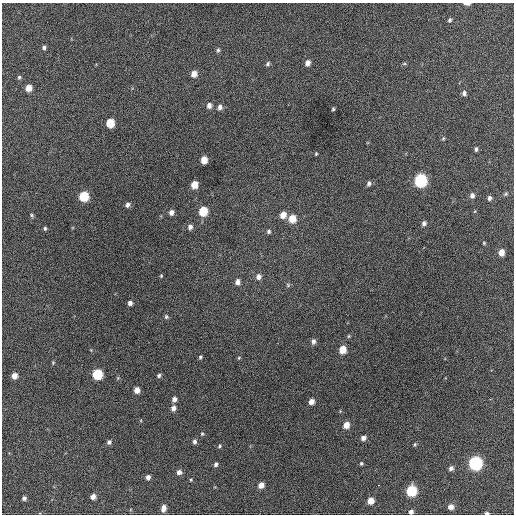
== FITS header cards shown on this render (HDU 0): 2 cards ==
NAXIS1  =                  512 / Axis length
NAXIS2  =                  512 / Axis length

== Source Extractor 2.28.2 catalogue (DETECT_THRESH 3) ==
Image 512 x 512 px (HDU 0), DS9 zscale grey, 1 PNG px = 1 image px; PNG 516 x 516 px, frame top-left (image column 1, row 512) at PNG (2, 3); no overlay
Background 716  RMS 20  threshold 59.2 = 3 sigma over >= 5 px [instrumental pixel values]
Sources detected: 81; all 81 listed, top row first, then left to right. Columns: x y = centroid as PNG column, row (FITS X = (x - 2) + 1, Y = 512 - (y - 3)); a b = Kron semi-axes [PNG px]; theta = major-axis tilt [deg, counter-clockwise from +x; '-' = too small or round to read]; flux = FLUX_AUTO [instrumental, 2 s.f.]
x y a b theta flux
467 4 6 3 -3 4200
449 20 5 4 - 2400
44 47 5 4 - 3100
218 50 6 5 - 2300
307 63 6 5 - 6900
268 64 6 5 - 2500
404 64 6 4 18 1600
194 74 6 5 - 11000
19 77 6 4 74 2200
28 88 5 5 - 14000
464 93 6 5 - 3500
209 105 6 5 - 6400
220 107 6 5 - 5100
333 109 4 3 - 1800
110 123 6 6 - 33000
443 138 5 4 - 1600
476 149 5 4 - 2600
316 154 3 3 - 1300
204 160 6 5 - 17000
420 181 7 6 - 190000
369 183 7 5 77 3400
194 185 6 5 - 19000
506 194 6 5 - 2000
84 196 6 6 - 59000
472 196 7 5 79 4500
489 198 5 4 - 3500
128 205 6 5 - 4200
203 211 6 6 - 44000
171 212 5 5 - 5600
32 215 5 4 - 1900
283 215 6 6 - 13000
292 219 7 6 - 23000
424 223 6 5 - 4200
190 227 6 5 - 4600
45 228 5 4 - 2000
269 231 6 5 - 2400
484 243 3 3 - 1200
501 252 5 5 - 12000
161 276 5 4 - 1400
258 277 7 6 - 6500
237 282 6 5 - 6800
288 285 6 6 - 2200
130 303 4 4 - 5000
166 317 6 5 - 2400
349 336 5 4 - 1600
313 341 7 6 - 4400
342 350 6 5 - 22000
200 357 4 4 - 2100
239 358 5 4 - 1500
53 363 5 4 - 1400
97 374 6 6 - 76000
159 375 5 5 - 2700
14 376 5 5 - 9700
137 390 5 5 - 9800
174 399 5 5 - 5700
311 401 5 4 - 8800
173 408 6 5 - 6100
346 425 6 5 - 13000
202 434 5 4 - 1600
363 438 5 5 - 5700
109 442 5 5 - 3500
195 442 6 5 - 3500
415 444 5 4 - 1800
220 446 5 4 - 1800
361 463 4 4 - 1900
475 463 7 7 - 230000
216 464 5 4 - 3100
451 468 5 5 - 4500
179 472 6 5 - 5500
148 477 5 4 - 5100
191 480 5 4 - 1300
261 485 5 5 - 9500
378 485 3 2 - 2500
411 491 6 6 - 76000
93 497 5 4 - 6900
24 498 4 4 - 3300
370 501 5 5 - 14000
451 507 5 5 - 8100
163 508 7 5 84 6900
411 512 5 5 - 4400
487 513 4 3 - 2900
At the frame edge (FLAGS 8, measured only in part): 3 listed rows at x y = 467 4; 411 512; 487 513